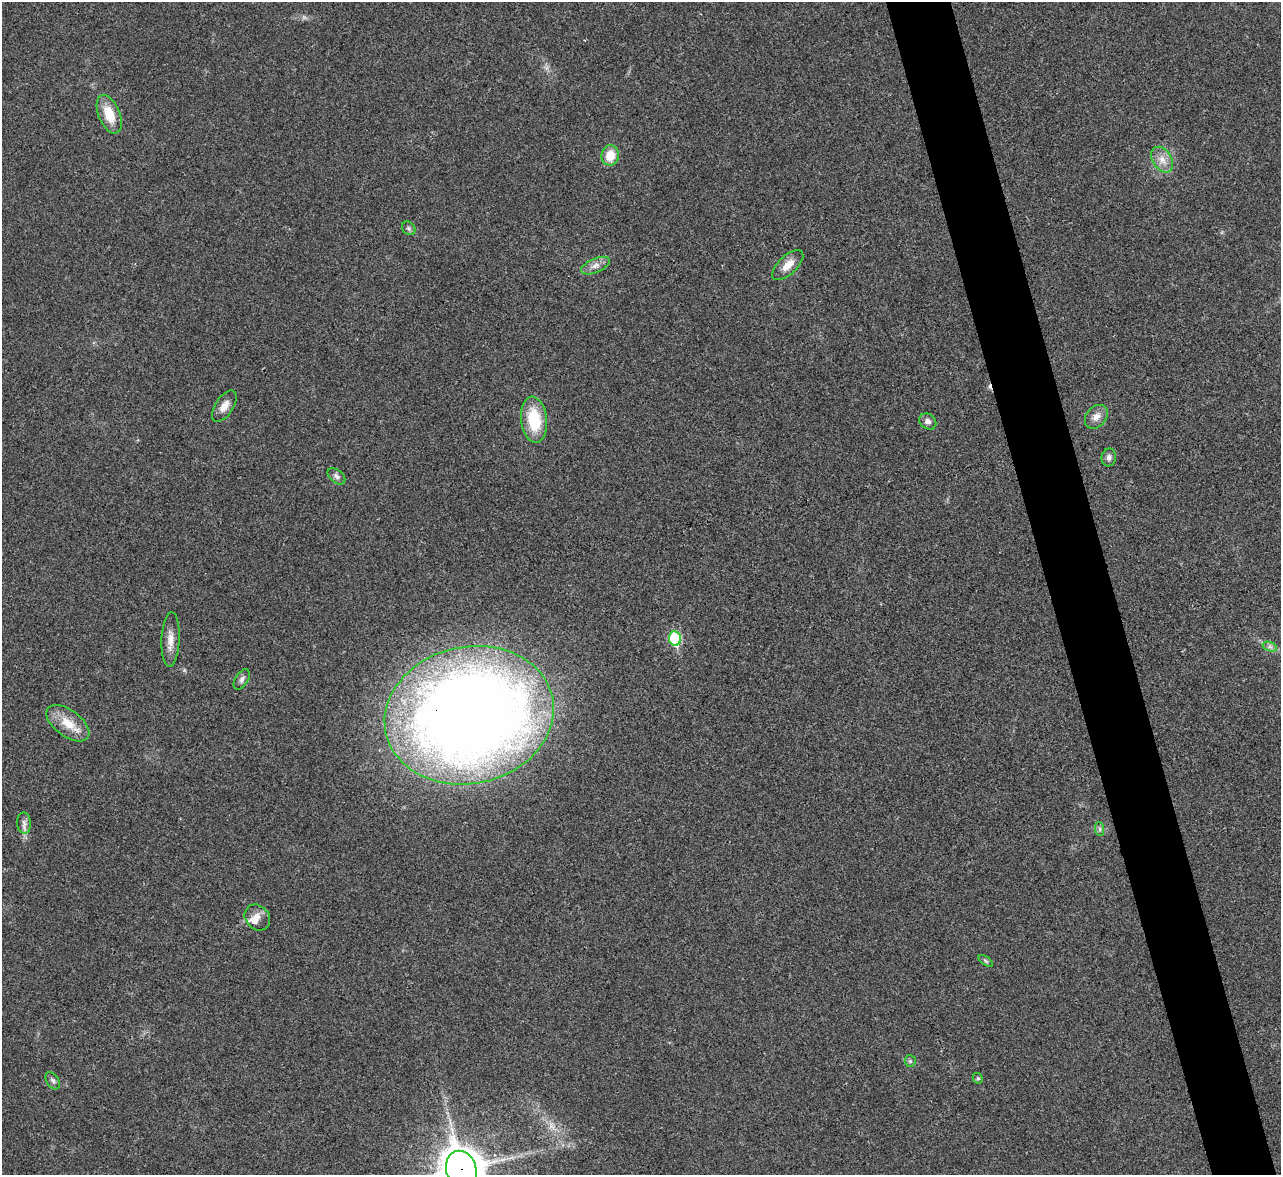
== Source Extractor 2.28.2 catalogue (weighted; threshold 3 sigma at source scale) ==
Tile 6 of 4 x 4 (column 2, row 2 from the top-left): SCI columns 1283-2561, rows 2610-3782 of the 5119 x 5100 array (HDU 1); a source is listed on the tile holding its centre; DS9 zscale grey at full resolution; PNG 1283 x 1177 px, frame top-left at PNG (2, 2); each listed source drawn as its Kron ellipse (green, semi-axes under 4 px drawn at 4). Shown black and unused: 5% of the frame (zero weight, under 3 of 4 exposures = <1% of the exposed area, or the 3 px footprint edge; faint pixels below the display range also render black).
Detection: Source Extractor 2.28.2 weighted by HDU 2 'WHT'; one run over the whole footprint, this tile lists its part. Background 0.0221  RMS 0.0044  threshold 0.0197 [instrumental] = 3 sigma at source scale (4.5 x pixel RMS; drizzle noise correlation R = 1.50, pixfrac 1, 0.05/0.05 arcsec/px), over >= 5 px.
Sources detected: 29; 1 too faint to see at this stretch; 1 cosmic-ray / hot-pixel residue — neither listed nor drawn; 1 inside a brighter listed object's ellipse — not listed separately; the other 26 listed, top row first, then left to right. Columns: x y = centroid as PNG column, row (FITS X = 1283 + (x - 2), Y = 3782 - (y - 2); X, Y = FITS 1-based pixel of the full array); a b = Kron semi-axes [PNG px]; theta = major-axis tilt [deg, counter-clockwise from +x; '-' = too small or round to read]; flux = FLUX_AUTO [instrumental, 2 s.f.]
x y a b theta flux
109 114 20 10 -67 10
610 155 10 8 81 8.2
1162 160 14 9 -57 4.1
409 228 7 6 - 0.99
788 265 19 9 43 4.9
595 266 15 7 23 2.7
224 406 18 9 57 3.9
1096 417 13 10 50 3.3
534 420 23 13 -83 17
928 421 9 7 -36 2
1109 457 9 7 80 1.7
336 476 10 6 -39 1.6
171 639 27 9 87 4.9
675 639 7 6 - 30
1270 647 7 4 -19 1.2
242 679 11 6 59 1.5
469 715 85 68 12 770
68 723 25 13 -36 8.9
24 823 10 7 -88 1.8
1100 829 7 4 -88 0.92
257 917 14 11 -50 3.7
986 961 8 4 -36 0.7
910 1061 6 5 - 0.77
978 1078 5 5 - 0.7
53 1081 9 6 -57 1.3
461 1170 19 15 -74 1200
Overlapping masked pixels (flux is a lower limit): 2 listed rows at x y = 469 715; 461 1170
Isophote crosses this tile's border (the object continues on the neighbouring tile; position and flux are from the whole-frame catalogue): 1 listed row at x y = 461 1170